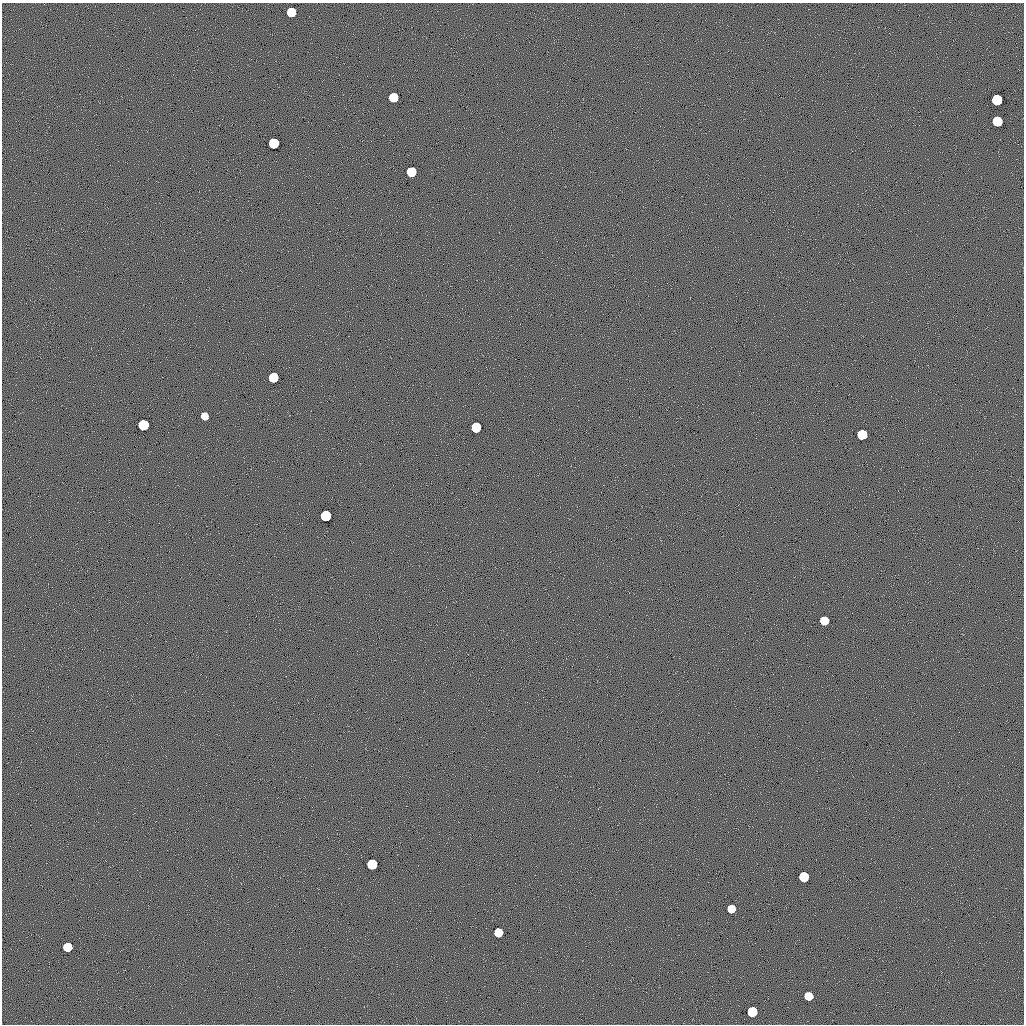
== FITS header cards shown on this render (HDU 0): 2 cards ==
NAXIS1  =                 1022 / length of data axis 1
NAXIS2  =                 1022 / length of data axis 2

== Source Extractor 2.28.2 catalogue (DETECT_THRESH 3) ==
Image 1022 x 1022 px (HDU 0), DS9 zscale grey, 1 PNG px = 1 image px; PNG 1026 x 1026 px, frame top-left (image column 1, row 1022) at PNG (2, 3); no overlay
Background 0.497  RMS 7.5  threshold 22.5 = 3 sigma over >= 5 px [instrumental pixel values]
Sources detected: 20; all 20 listed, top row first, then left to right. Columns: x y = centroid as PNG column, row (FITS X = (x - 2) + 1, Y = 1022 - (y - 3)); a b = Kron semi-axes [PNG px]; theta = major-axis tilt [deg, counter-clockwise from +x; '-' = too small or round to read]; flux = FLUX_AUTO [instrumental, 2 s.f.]
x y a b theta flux
291 12 6 6 - 58000
393 97 6 6 - 58000
997 100 6 6 - 170000
997 121 6 6 - 86000
274 143 6 6 - 150000
411 172 6 6 - 80000
273 377 6 6 - 71000
204 416 6 5 - 13000
143 425 6 6 - 150000
476 427 6 6 - 95000
862 434 6 6 - 97000
326 516 6 6 - 180000
824 620 6 6 - 27000
372 864 6 6 - 120000
804 877 6 6 - 94000
731 909 6 6 - 25000
498 932 6 6 - 35000
67 947 6 6 - 49000
808 996 6 6 - 28000
752 1012 6 6 - 98000